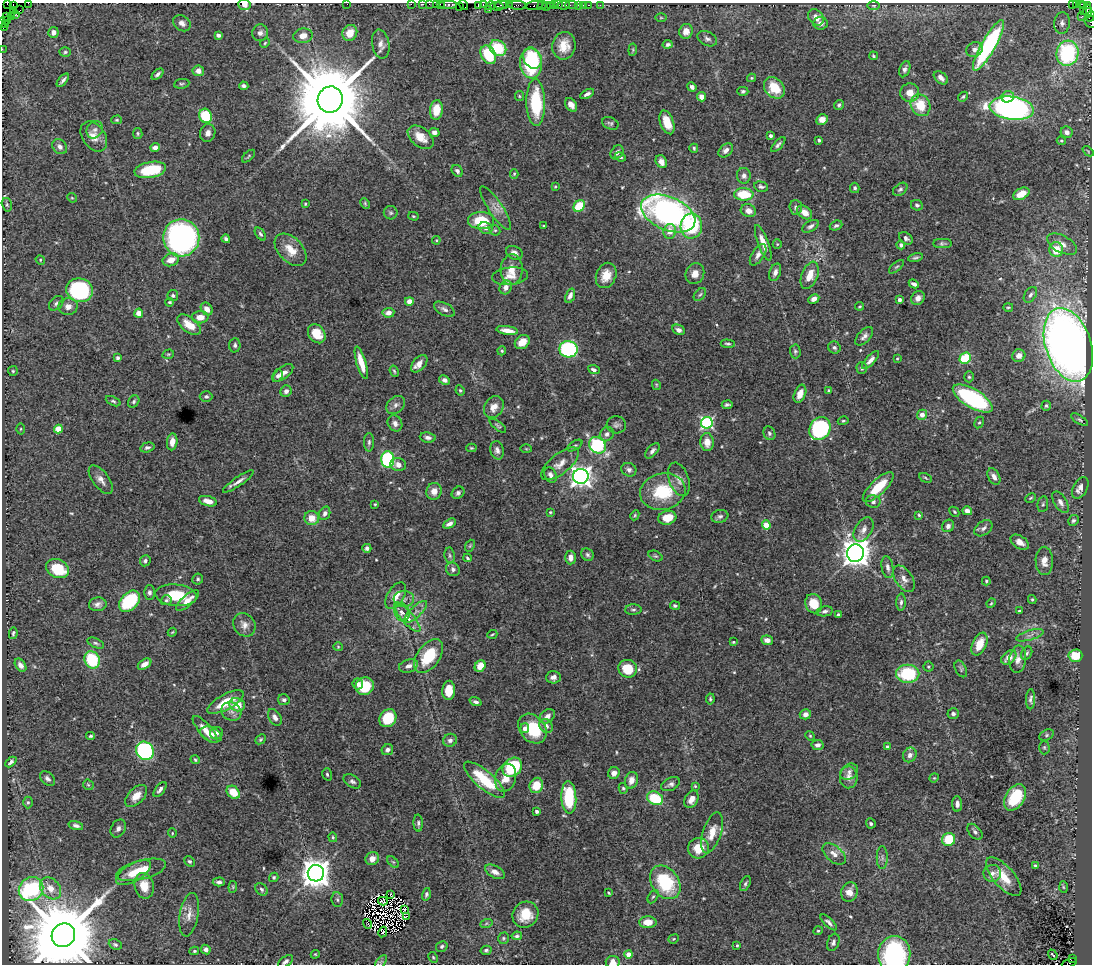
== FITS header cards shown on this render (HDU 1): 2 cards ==
NAXIS1  =                 1090
NAXIS2  =                  962

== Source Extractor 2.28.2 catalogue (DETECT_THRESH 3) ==
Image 1090 x 962 px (HDU 1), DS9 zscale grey, 1 PNG px = 1 image px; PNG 1094 x 966 px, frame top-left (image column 1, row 962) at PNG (2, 3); each listed source drawn as its Kron ellipse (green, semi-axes under 4 px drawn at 4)
Background 2.01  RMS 0.033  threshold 0.098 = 3 sigma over >= 5 px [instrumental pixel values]
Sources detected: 541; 5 with non-positive FLUX_AUTO (blend fragments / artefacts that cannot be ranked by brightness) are neither listed nor drawn; of the other 536, the 500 brightest by FLUX_AUTO listed and drawn (36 fainter detections omitted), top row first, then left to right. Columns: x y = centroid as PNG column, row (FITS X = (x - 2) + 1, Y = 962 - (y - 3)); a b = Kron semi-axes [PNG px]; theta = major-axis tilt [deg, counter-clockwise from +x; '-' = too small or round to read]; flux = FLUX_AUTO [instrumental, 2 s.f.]
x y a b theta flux
28 3 4 2 - 86
7 4 2 2 - 27
347 4 2 2 - 40
411 4 2 2 - 42
423 4 3 2 - 37
429 4 2 2 - 20
436 4 2 2 - 88
440 4 3 2 - 120
1073 4 2 2 - 70
1081 4 3 2 - 20
13 5 3 2 - 31
244 5 6 5 - 12
448 5 9 3 0 450
463 5 5 3 - 100
478 5 4 2 - 100
483 5 4 2 - 140
501 5 6 2 -1 480
509 5 2 2 - 19
517 5 9 3 -2 340
534 5 9 3 9 240
551 5 3 2 - 220
554 5 3 2 - 110
559 5 2 2 - 100
564 5 6 3 10 160
571 5 6 2 0 38
579 5 3 3 - 140
583 5 2 2 - 25
589 5 3 2 - 60
600 5 2 2 - 30
1076 5 3 3 - 52
1088 5 4 3 - 100
459 6 2 2 - 22
490 6 5 3 - 140
497 6 7 4 -3 400
542 6 5 2 - 130
547 6 2 2 - 150
874 6 6 3 0 2.6
1084 6 3 2 - 22
14 10 3 2 - 15
20 10 3 2 - 29
489 10 3 2 - 2.8
1088 11 6 4 -86 130
1083 12 2 2 - 27
16 14 3 3 - 93
11 16 2 2 - 32
1082 16 3 2 - 31
7 17 3 2 - 26
816 17 9 7 -47 22
1090 17 5 3 - 190
661 18 6 4 -1 2.8
6 21 2 2 - 43
1091 22 7 5 -47 150
2 23 4 2 - 83
182 23 9 7 -36 10
820 23 7 6 - 15
1062 23 11 7 83 12
5 25 3 2 - 71
3 28 3 2 - 95
686 31 7 6 - 17
53 32 5 5 - 11
260 33 8 7 - 10
350 33 8 7 - 32
218 35 4 3 - 6.5
303 36 9 7 11 19
707 39 10 7 -27 7.6
265 43 5 4 - 2.7
381 44 14 8 -78 16
668 44 5 4 - 5.2
564 46 14 11 80 35
988 46 29 7 60 290
498 48 9 7 -41 90
2 49 2 2 - 29
975 49 9 7 28 8.7
633 50 6 4 85 2.8
65 52 6 5 - 3.7
1067 53 12 11 - 250
488 55 10 7 -59 93
873 56 4 3 - 3
532 58 11 8 -62 85
531 63 15 11 -83 160
905 69 8 5 70 7.7
198 71 6 5 - 15
158 74 7 4 43 6.1
751 78 4 3 - 3
941 78 8 5 -40 10
63 80 8 3 49 5.7
182 84 8 5 8 4
244 86 4 4 - 5.1
692 87 5 4 - 7
774 88 12 9 -45 54
743 91 5 4 - 4
910 93 9 9 - 25
587 94 8 4 27 8.2
519 96 5 4 - 2.9
701 97 4 4 - 17
963 97 5 4 - 2.8
1008 97 6 5 - 23
330 99 13 12 - 38000
536 103 23 9 -89 140
571 105 7 5 -55 14
839 105 5 4 - 4.5
920 105 11 9 -62 56
1012 108 22 11 -7 710
436 110 10 6 84 45
205 116 7 6 - 89
117 120 5 4 - 2.7
822 120 6 5 - 14
667 122 12 6 -70 30
610 123 8 6 -24 5.2
95 130 9 7 57 9.7
434 132 5 4 - 8.5
1067 132 6 5 - 12
138 133 5 4 - 3.3
208 133 9 7 73 11
94 136 17 11 -54 24
770 136 4 4 - 5.6
421 137 15 9 -39 34
819 140 3 3 - 4.6
1061 141 5 3 - 2.5
778 145 9 4 47 5.6
60 147 8 6 -50 11
155 147 5 4 - 11
694 148 4 4 - 3.4
726 150 8 6 44 9.7
1088 151 6 3 -38 2.3
617 152 8 5 55 8
249 156 8 3 42 2.9
620 157 6 4 -23 4.8
661 162 7 5 -62 12
150 170 16 8 11 100
457 171 6 5 - 6.8
514 174 5 4 - 2.8
744 176 8 7 - 8.3
555 186 3 2 - 2.5
761 187 7 5 -13 5.2
855 188 5 4 - 4.5
900 189 8 5 38 5.2
744 194 10 6 -3 75
1021 194 9 5 28 41
72 198 5 4 - 2.3
365 203 6 4 -64 3
305 204 4 3 - 2.3
7 205 7 5 -75 4
917 205 6 5 - 5.1
579 206 6 5 - 80
796 207 7 6 - 7.1
496 208 26 7 -56 20
748 211 8 6 -18 15
804 212 8 6 -37 23
391 213 7 6 - 4.6
668 213 29 16 -23 730
413 216 5 4 - 2.8
481 221 13 8 0 86
836 225 6 5 - 5.2
544 226 3 3 - 2.4
691 226 12 11 - 190
810 226 9 5 30 6.6
486 228 7 5 -15 9.1
495 230 6 5 - 3.5
670 231 7 6 - 21
260 234 7 4 -52 4.7
181 238 19 18 - 620
906 238 7 5 -38 6.8
226 239 4 3 - 5.6
436 240 4 4 - 2.2
763 243 19 5 -69 27
777 244 5 4 - 2.7
942 244 9 4 0 4.9
1062 244 16 8 -28 21
901 245 4 4 - 5.9
291 250 19 12 -46 35
1056 250 7 7 - 45
514 253 9 6 -27 13
758 255 12 6 58 12
915 258 7 4 12 4.4
40 260 5 4 - 2.6
171 260 8 6 20 24
896 267 9 4 39 3.7
512 270 15 11 85 33
775 272 9 5 70 11
695 274 11 9 67 19
606 275 13 10 68 35
810 275 14 8 69 33
510 276 18 9 6 22
914 284 5 3 - 7.9
506 287 7 6 - 14
80 290 13 11 -15 250
173 295 5 5 - 4.8
700 295 7 5 48 4.1
1030 295 8 5 57 7.4
570 296 7 4 69 12
918 298 7 6 - 12
814 299 6 4 29 12
899 300 3 3 - 8.8
409 301 4 4 - 16
170 302 4 3 - 3.1
56 303 8 6 45 6.1
860 306 4 3 - 2.5
68 307 9 8 - 15
1008 307 5 3 - 2.6
207 309 7 5 -53 18
444 309 11 6 -27 8.1
139 313 4 4 - 21
388 313 6 5 - 15
200 317 8 6 2 23
189 325 14 7 -38 33
507 330 11 4 -8 19
678 330 6 5 - 8.1
317 334 10 8 -52 39
864 336 11 6 46 9.4
522 342 8 6 40 26
728 344 7 3 -5 4
235 345 7 5 86 5.4
1068 345 38 22 -72 2400
834 348 6 5 - 6.4
568 349 9 8 - 240
502 351 4 4 - 3.3
795 351 7 5 -87 4.1
168 354 6 4 19 3.1
1019 356 7 6 - 16
118 358 4 3 - 7.3
897 358 4 3 - 2.2
965 358 6 5 - 110
871 360 11 4 46 12
361 363 16 4 -74 35
419 364 10 6 48 16
862 368 6 5 - 4.3
594 370 6 4 -22 7
13 371 5 5 - 3.5
394 371 6 3 -69 3.3
283 373 12 6 38 19
277 376 6 5 - 6.5
969 377 5 4 - 3.3
444 380 6 4 -27 7.2
656 385 5 4 - 2.4
460 390 5 3 - 2.8
286 391 6 5 - 9.9
829 391 4 3 - 3.2
800 394 9 5 67 22
206 396 6 5 - 5.6
973 399 22 9 -31 300
113 401 8 4 -24 4.1
134 402 6 5 - 4.5
396 405 10 8 40 10
727 405 5 3 - 4.9
1046 406 5 4 - 3.4
494 407 11 9 58 20
922 415 5 5 - 16
1079 420 9 4 -32 4.3
843 421 5 4 - 2.8
979 422 6 4 60 3.4
395 423 8 7 - 10
707 423 6 6 - 360
616 425 10 8 -3 7.6
498 426 10 4 -38 4
20 429 5 3 - 2.4
58 429 4 4 - 46
820 429 12 10 58 230
769 433 7 5 -65 5.4
607 434 7 6 - 9
428 437 8 5 -7 9.7
172 442 8 5 83 20
369 442 9 5 89 5.5
707 442 9 6 -85 22
575 445 8 4 33 4.1
598 445 9 7 -42 200
147 447 7 4 15 5.3
471 448 5 4 - 2.7
526 449 6 4 -1 2.2
497 450 9 6 -77 9.3
652 451 9 5 48 7.5
388 459 8 6 -90 240
560 464 23 10 39 24
398 465 8 6 -11 12
629 470 8 6 -25 8.5
550 475 8 5 -65 9.4
581 476 8 7 - 1400
994 477 9 5 -62 14
926 478 7 3 -28 2.8
679 479 17 10 -70 18
101 480 17 8 -52 15
238 481 18 4 34 12
878 487 20 7 43 60
1080 488 11 7 62 17
434 491 8 7 - 18
663 492 23 18 13 110
458 493 7 5 43 5.9
1030 498 5 3 - 2.6
208 501 9 5 -14 17
873 502 7 6 - 6.4
1060 502 12 6 -58 10
375 504 3 3 - 2.2
1043 504 8 5 80 4.5
967 511 5 4 - 10
550 512 3 3 - 2.6
954 512 6 3 -46 3
325 513 7 5 68 7.3
635 515 5 4 - 3
919 515 4 3 - 2.9
720 516 8 6 16 6.4
312 518 7 7 - 28
667 518 9 7 16 37
1073 520 5 5 - 4.8
449 524 7 4 31 9.3
766 525 4 4 - 65
948 526 6 5 - 7.6
983 528 10 7 36 8.3
863 530 13 8 58 15
1020 542 10 6 -32 16
470 546 6 4 68 2.7
367 548 4 4 - 5.8
855 553 9 8 - 3200
587 555 7 6 - 5.1
450 556 8 5 -84 5.3
656 556 7 5 -25 3.7
571 557 7 5 88 13
467 558 4 2 - 3.4
145 561 6 5 - 5.2
1044 561 14 8 -89 22
887 567 11 6 -79 9.8
58 569 12 9 -25 80
453 569 7 6 - 7.4
198 579 5 5 - 4.1
904 579 15 8 -56 15
986 581 4 4 - 3.2
149 592 7 5 -90 6.3
176 595 21 10 -5 73
396 596 15 8 58 28
404 599 10 8 3 10
1032 599 4 3 - 3.2
166 600 5 4 - 3.8
129 601 12 8 46 140
188 601 14 5 41 20
901 602 8 5 88 5.9
991 603 5 4 - 2.5
98 604 9 7 10 9.8
814 604 10 8 -68 41
675 606 5 4 - 4.3
633 610 8 5 1 4.8
825 611 8 5 10 6.6
1019 611 4 3 - 2.5
402 612 9 7 -73 10
416 612 14 5 44 11
838 615 3 3 - 3
407 617 19 6 -49 18
244 625 12 10 -57 17
172 632 4 3 - 2.3
13 633 6 3 79 3.6
492 634 5 3 - 2.7
1030 635 14 5 17 9.7
767 640 6 4 -7 13
733 642 3 3 - 2.4
96 643 9 4 -24 5.2
979 644 12 7 66 36
338 647 4 4 - 2.4
1027 653 7 5 62 5.1
429 656 19 11 54 88
1075 656 7 6 - 45
1009 657 8 6 42 21
1018 659 13 8 83 15
92 660 9 7 -65 110
145 664 7 4 34 17
20 665 7 5 -54 10
408 666 10 6 19 11
480 666 6 5 - 33
928 667 5 5 - 3.1
628 669 9 8 - 64
961 669 9 5 -63 4.5
908 674 11 9 0 130
553 677 7 6 - 11
358 684 5 5 - 8.2
365 686 9 8 - 73
449 690 9 6 86 39
710 699 5 3 - 3.3
1030 699 10 4 89 6.5
284 700 6 5 - 6.3
226 702 20 7 28 57
476 702 6 4 -19 6.5
237 705 8 6 -16 35
231 711 10 8 -27 12
805 714 6 5 - 10
953 714 5 5 - 7.1
547 716 8 6 41 11
275 717 9 6 -57 9.6
388 718 9 8 - 86
546 726 7 6 - 10
525 728 5 4 - 11
532 729 16 12 -49 92
205 730 17 6 -49 23
216 733 6 6 - 7.9
211 735 11 7 -24 22
1047 735 7 5 28 4
91 736 4 3 - 3.8
810 736 5 4 - 2.6
260 739 6 4 43 3.4
450 740 7 6 - 8
817 745 6 5 - 9.4
887 747 4 3 - 5.5
1044 747 7 5 -90 3.6
387 750 6 5 - 8.7
145 751 9 8 - 340
910 755 7 6 - 11
195 760 5 4 - 3.7
11 762 6 4 42 5.4
512 767 11 8 42 150
849 772 9 7 37 9.8
614 773 6 5 - 14
327 774 6 4 -72 3.9
849 777 11 9 88 17
506 778 14 10 75 33
934 778 5 4 - 2.2
47 779 9 6 -43 7.6
484 780 26 9 -41 110
631 780 8 6 74 18
352 781 9 6 -31 6.8
671 784 10 6 26 8.1
88 785 6 4 -43 3.4
536 785 8 6 69 45
695 786 4 4 - 2.5
623 788 5 4 - 3.2
160 790 9 4 52 7.1
233 792 7 5 -43 45
136 796 13 8 45 23
1015 797 14 9 58 100
569 798 16 7 -87 140
655 798 8 6 -25 93
691 799 9 6 64 15
28 802 6 4 -89 3.7
957 804 8 5 -89 8.6
537 811 4 3 - 6.6
418 823 8 4 -87 5.1
871 823 5 4 - 4.8
76 826 7 4 -16 7.1
118 828 9 7 62 9.6
975 832 9 5 -49 6.4
172 833 5 4 - 2.4
712 833 21 9 72 32
333 837 5 4 - 2.7
949 839 7 6 - 73
698 848 10 10 - 37
834 854 14 8 -40 17
882 858 11 5 90 7.9
372 859 7 6 - 19
189 861 6 5 - 4.6
393 862 7 4 -44 3.4
1035 866 3 3 - 3.2
141 870 26 9 15 49
133 872 19 9 31 32
495 872 10 6 -28 15
316 873 8 8 - 3400
992 873 9 8 - 15
274 877 5 4 - 3.7
1004 877 24 10 -48 46
219 882 6 4 2 6.6
665 882 18 13 -54 140
745 884 8 4 64 4.7
144 886 13 9 -76 34
233 887 6 4 85 2.6
1063 887 6 4 -88 3.1
51 888 12 9 -49 24
31 889 13 11 40 290
261 889 7 5 -46 5.2
849 892 10 8 73 20
608 893 4 3 - 2.3
390 894 3 3 - 4.6
426 894 6 4 74 5
653 897 7 4 61 3.8
337 900 7 5 -85 5.1
383 901 5 2 - 2.5
404 909 3 2 - 3.1
189 915 22 9 80 24
525 915 13 12 - 48
406 916 2 2 - 2.9
648 922 8 6 -1 29
829 922 10 4 -43 7
367 924 5 2 - 5.4
486 924 6 4 20 3.3
818 931 5 4 - 2.8
383 932 5 2 - 3.1
63 935 12 11 - 35000
517 936 5 4 - 5
503 938 6 5 - 3.8
674 939 5 4 - 2.7
833 942 9 6 71 7.1
115 944 7 5 -26 4.1
737 945 3 3 - 3
442 946 6 5 - 4.8
206 949 5 4 - 7.2
486 950 5 4 - 4.4
194 951 5 3 - 3.1
315 954 4 4 - 2.2
629 954 4 4 - 37
894 955 18 16 84 280
1053 955 5 3 - 15
433 957 6 4 -63 2.4
1072 958 3 3 - 230
286 961 9 5 37 6.6
381 962 8 4 53 4
613 962 7 6 - 18
1069 963 8 3 22 340
At the frame edge (FLAGS 8, measured only in part): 26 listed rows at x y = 28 3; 7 4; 347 4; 411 4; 423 4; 429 4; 436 4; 440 4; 1073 4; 1081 4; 13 5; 244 5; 448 5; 463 5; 478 5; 483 5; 1088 5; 1090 17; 1091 22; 2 23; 3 28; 2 49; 894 955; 286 961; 613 962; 1069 963
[36 fainter detections neither listed nor drawn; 5 non-positive-flux detections neither listed nor drawn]